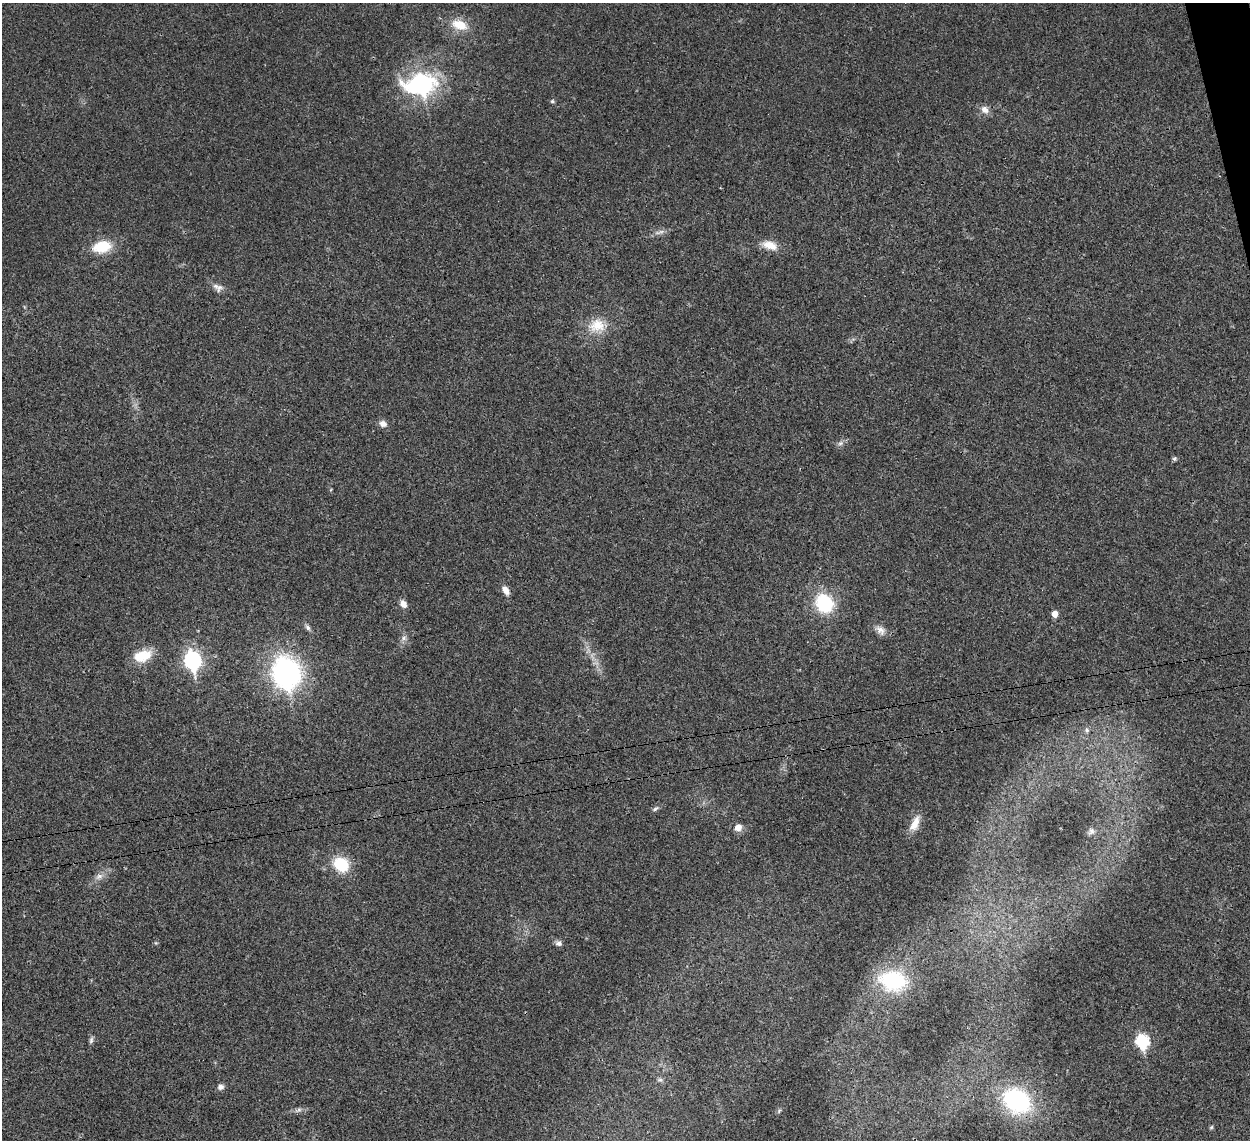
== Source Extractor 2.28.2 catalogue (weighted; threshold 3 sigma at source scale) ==
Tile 10 of 4 x 4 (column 2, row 3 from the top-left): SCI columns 1287-2534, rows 1430-2567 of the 5065 x 5020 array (HDU 1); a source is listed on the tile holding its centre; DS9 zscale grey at full resolution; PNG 1252 x 1142 px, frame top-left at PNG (2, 3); no overlay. Shown black and unused: <1% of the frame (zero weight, under 3 of 4 exposures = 2% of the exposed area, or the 3 px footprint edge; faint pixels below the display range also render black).
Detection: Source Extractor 2.28.2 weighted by HDU 2 'WHT'; one run over the whole footprint, this tile lists its part. Background 0.0282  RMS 0.0046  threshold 0.0209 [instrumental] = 3 sigma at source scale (4.5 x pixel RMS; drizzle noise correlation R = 1.50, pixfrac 1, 0.05/0.05 arcsec/px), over >= 5 px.
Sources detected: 40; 1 too faint to see at this stretch — not listed; the other 39 listed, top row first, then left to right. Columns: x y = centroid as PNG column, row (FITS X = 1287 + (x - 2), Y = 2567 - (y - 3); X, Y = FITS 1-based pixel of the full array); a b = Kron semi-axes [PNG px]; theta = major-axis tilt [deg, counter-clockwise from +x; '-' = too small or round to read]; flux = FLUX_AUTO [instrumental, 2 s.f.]
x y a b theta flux
460 25 20 12 -21 8.9
422 84 15 11 5 110
552 101 6 5 - 0.68
985 110 12 9 -44 2.9
770 245 21 10 -18 6.2
102 247 16 10 11 17
219 287 13 8 67 2.2
597 325 23 18 12 11
383 424 10 7 -21 2.7
840 443 8 6 21 1.5
1174 459 6 6 - 0.86
506 590 11 6 -58 3.3
824 603 17 15 -55 29
403 604 9 7 -58 3.1
1055 614 6 5 - 3.8
308 627 10 6 -54 1.4
880 630 15 10 -42 3.3
404 638 9 6 17 1.6
142 656 23 13 16 10
192 661 9 7 -77 130
286 673 15 13 -76 200
1087 730 8 6 -88 1.5
655 809 10 5 34 1.1
915 823 21 9 64 5.8
738 828 9 8 - 3.6
1091 831 10 8 60 1.8
341 864 15 13 -39 18
99 876 11 8 24 2.7
156 943 6 4 -43 0.55
559 943 8 7 - 1.7
893 981 35 26 -7 33
91 1040 9 5 82 1.2
1142 1041 8 7 - 51
660 1080 9 6 -8 1.3
221 1087 7 6 - 2
1017 1101 32 25 -35 58
298 1110 11 5 19 1.7
779 1111 8 4 54 0.76
1211 1127 6 5 - 0.66